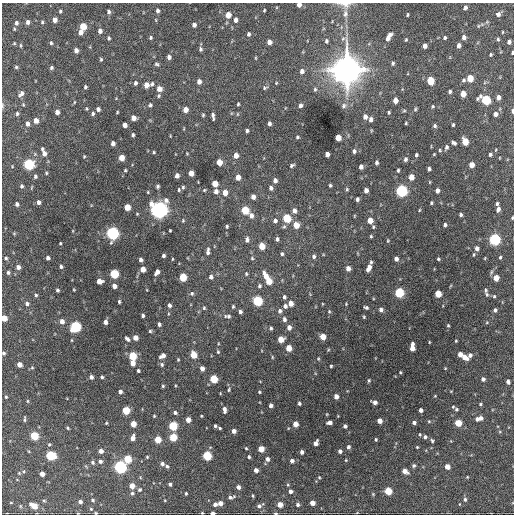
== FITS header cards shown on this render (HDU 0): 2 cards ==
NAXIS1  =                  512 / Axis length
NAXIS2  =                  512 / Axis length

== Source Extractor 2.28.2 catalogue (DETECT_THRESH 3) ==
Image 512 x 512 px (HDU 0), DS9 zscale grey, 1 PNG px = 1 image px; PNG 516 x 516 px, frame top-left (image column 1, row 512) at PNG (2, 3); no overlay
Background 1690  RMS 39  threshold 116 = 3 sigma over >= 5 px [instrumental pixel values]
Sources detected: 400; all 400 listed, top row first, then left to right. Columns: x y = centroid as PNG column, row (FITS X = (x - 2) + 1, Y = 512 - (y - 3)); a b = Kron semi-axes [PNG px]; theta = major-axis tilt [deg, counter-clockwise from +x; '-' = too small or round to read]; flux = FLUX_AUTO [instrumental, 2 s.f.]
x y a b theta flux
344 4 20 9 -8 2.0e+04
299 5 4 4 - 1.4e+04
465 8 4 3 - 6.9e+03
157 10 5 4 - 6.3e+03
264 10 3 2 - 2.5e+03
60 11 4 3 - 3.7e+03
109 12 5 4 - 6.2e+03
345 14 11 7 83 1.3e+04
498 14 6 5 - 1.0e+04
228 15 5 4 - 3.3e+04
407 15 4 2 - 2.7e+03
54 20 5 4 - 1.7e+04
156 20 5 3 - 1.9e+03
236 20 5 4 - 1.1e+04
28 22 5 4 - 8.9e+03
42 22 4 4 - 3.4e+03
16 23 5 4 - 6.8e+03
194 25 4 4 - 9.6e+03
83 26 5 4 - 5.8e+04
478 26 6 3 71 2.7e+03
14 29 4 3 - 2.7e+03
100 31 5 4 - 1.1e+04
80 32 5 4 - 1.4e+04
502 32 4 3 - 1.9e+03
248 34 5 4 - 5.4e+03
389 35 4 4 - 8.7e+03
464 37 5 4 - 1.1e+04
109 38 4 3 - 4.2e+03
151 38 4 4 - 3.7e+03
388 38 5 4 - 9.1e+03
444 38 3 3 - 4.0e+03
498 39 5 4 - 3.5e+03
406 40 4 3 - 2.5e+03
326 41 6 4 90 5.0e+03
269 42 4 4 - 1.4e+04
509 42 4 4 - 8.6e+03
14 43 4 4 - 2.6e+03
51 43 4 3 - 3.9e+03
21 45 6 3 -90 3.0e+03
459 45 4 4 - 1.1e+04
425 46 4 4 - 1.3e+04
201 49 6 5 - 5.3e+03
76 50 4 4 - 1.2e+04
512 53 4 3 - 3.9e+03
491 55 3 3 - 2.9e+03
169 57 4 4 - 9.1e+03
256 58 4 3 - 2.1e+03
101 59 5 3 - 3.1e+03
393 63 4 3 - 4.0e+03
157 64 6 4 -22 4.3e+03
16 67 4 4 - 3.6e+03
51 68 4 4 - 5.3e+03
347 70 12 11 - 3.1e+06
302 71 6 5 - 9.5e+03
470 78 5 4 - 4.9e+04
464 80 5 4 - 4.4e+03
430 81 6 5 - 6.5e+04
199 82 5 4 - 1.2e+04
135 83 5 4 - 6.5e+03
276 83 4 3 - 2.2e+03
152 84 6 5 - 4.8e+03
146 85 5 4 - 2.0e+04
85 87 4 3 - 4.2e+03
265 88 7 5 9 4.3e+03
159 89 5 5 - 2.0e+04
315 89 6 4 75 4.1e+03
450 92 4 3 - 4.4e+03
21 94 8 5 47 9.7e+03
463 94 5 4 - 2.9e+04
159 96 5 4 - 3.5e+03
498 97 4 4 - 1.2e+04
395 100 5 4 - 2.0e+04
486 100 6 5 - 1.8e+05
23 104 5 4 - 2.8e+03
238 104 3 3 - 2.9e+03
3 105 8 4 90 3.9e+03
150 105 5 4 - 4.7e+03
300 105 5 5 - 6.5e+03
344 106 8 7 - 7.6e+03
433 106 4 4 - 2.9e+03
98 109 4 4 - 8.1e+03
415 109 5 4 - 3.4e+03
185 110 5 4 - 2.3e+04
512 111 4 2 - 8.7e+03
57 112 4 4 - 1.3e+04
117 112 3 2 - 2.3e+03
389 112 3 2 - 3.0e+03
17 113 5 4 - 4.2e+03
93 114 5 4 - 4.5e+03
237 114 5 3 - 2.0e+03
495 114 5 5 - 1.1e+04
203 115 4 4 - 3.0e+03
213 116 7 3 -81 7.0e+03
365 117 5 5 - 1.0e+04
133 118 5 4 - 1.8e+04
371 119 5 4 - 9.2e+03
36 121 5 4 - 1.7e+04
406 123 3 2 - 2.4e+03
27 124 5 4 - 1.0e+04
269 124 4 3 - 6.7e+03
125 125 4 4 - 1.6e+04
453 125 4 3 - 3.6e+03
435 126 5 4 - 4.9e+03
247 131 4 3 - 4.2e+03
133 135 4 3 - 4.1e+03
297 137 4 3 - 3.8e+03
338 138 5 4 - 3.2e+04
465 141 5 4 - 5.5e+04
113 143 4 4 - 1.0e+04
454 143 5 3 - 6.1e+03
446 147 6 5 - 5.9e+03
42 149 4 3 - 3.2e+03
440 150 5 4 - 3.0e+03
354 151 5 4 - 6.2e+03
154 152 3 3 - 2.6e+03
44 153 6 4 -73 1.4e+04
327 154 4 4 - 1.2e+04
434 154 3 2 - 2.0e+03
490 154 3 3 - 4.4e+03
416 155 4 3 - 4.3e+03
236 156 5 4 - 1.9e+04
84 157 4 3 - 2.5e+03
121 158 5 4 - 2.9e+04
405 159 5 4 - 6.3e+03
219 162 5 4 - 3.6e+04
377 162 4 3 - 5.6e+03
28 164 5 5 - 2.9e+05
292 165 6 4 33 4.5e+03
471 165 5 4 - 2.5e+04
12 166 4 2 - 1.6e+03
361 167 4 4 - 1.0e+04
429 169 4 3 - 5.7e+03
125 170 3 3 - 2.9e+03
398 170 4 3 - 3.6e+03
46 173 4 3 - 2.7e+03
191 173 5 4 - 2.3e+04
35 176 5 4 - 4.4e+03
177 176 4 4 - 1.2e+04
238 177 5 4 - 2.0e+04
411 177 5 4 - 3.1e+04
275 180 5 4 - 9.9e+03
215 184 5 4 - 4.2e+04
330 185 3 3 - 3.4e+03
22 186 4 4 - 4.9e+03
158 186 4 3 - 4.3e+03
183 187 4 3 - 3.7e+03
271 188 5 4 - 7.3e+03
347 189 5 4 - 3.0e+03
179 190 5 3 - 2.9e+03
204 190 4 3 - 2.5e+03
366 190 4 4 - 1.2e+04
216 191 5 5 - 1.2e+04
401 191 6 5 - 4.3e+05
437 191 4 4 - 1.1e+04
225 192 5 5 - 2.4e+04
253 197 5 4 - 1.4e+04
357 199 4 3 - 6.0e+03
39 202 4 4 - 8.3e+03
431 203 3 3 - 3.0e+03
17 204 4 4 - 7.2e+03
497 204 4 3 - 4.8e+03
127 207 5 4 - 3.7e+04
498 209 5 4 - 9.4e+03
159 210 7 7 - 1.2e+06
245 210 5 5 - 7.9e+04
419 210 5 3 - 2.2e+03
294 211 6 5 - 1.2e+04
251 215 6 5 - 1.3e+04
461 215 3 3 - 4.6e+03
287 218 5 5 - 1.1e+05
512 218 4 2 - 2.4e+03
183 220 5 4 - 2.7e+03
370 220 5 4 - 3.2e+04
275 221 5 5 - 7.9e+03
296 225 5 5 - 3.5e+04
445 225 4 3 - 6.4e+03
227 226 6 4 79 3.5e+03
284 227 6 5 - 3.8e+03
373 227 5 4 - 3.1e+03
170 231 3 2 - 2.4e+03
14 233 6 4 0 2.5e+03
112 233 6 5 - 5.8e+05
371 236 4 3 - 2.7e+03
277 239 5 4 - 5.5e+03
494 239 5 5 - 4.0e+05
247 240 7 5 86 7.8e+03
388 241 4 3 - 2.3e+03
60 243 3 2 - 2.7e+03
262 246 5 4 - 4.4e+04
477 248 6 5 - 1.0e+04
208 251 10 5 83 8.1e+03
282 254 4 3 - 4.2e+03
163 256 4 3 - 5.5e+03
314 256 6 5 - 6.3e+03
500 257 4 3 - 3.8e+03
6 258 5 4 - 4.2e+03
48 258 4 4 - 7.8e+03
252 258 5 4 - 2.9e+03
485 258 4 3 - 1.8e+03
172 259 4 2 - 2.0e+03
396 259 4 4 - 1.1e+04
438 259 3 3 - 3.1e+03
141 260 4 4 - 7.3e+03
371 262 4 3 - 3.3e+03
18 267 4 4 - 1.1e+04
61 267 4 3 - 5.2e+03
348 268 5 4 - 1.4e+04
368 268 7 4 64 1.7e+04
143 269 5 4 - 2.5e+04
8 272 4 4 - 4.9e+03
157 272 6 4 58 1.3e+04
114 274 5 5 - 1.6e+05
246 274 5 4 - 3.1e+03
266 276 10 5 -61 2.6e+04
183 277 5 5 - 7.8e+04
211 277 5 5 - 9.1e+03
496 278 5 4 - 3.2e+04
99 281 5 4 - 2.4e+04
269 281 5 5 - 5.0e+04
114 286 4 4 - 1.5e+04
259 286 5 4 - 4.3e+03
57 290 4 3 - 5.1e+03
74 290 3 2 - 2.1e+03
485 290 5 4 - 3.7e+03
399 292 5 5 - 1.9e+05
192 294 6 5 - 4.6e+03
438 294 5 4 - 4.9e+04
487 294 7 5 -65 5.2e+03
36 295 4 4 - 3.6e+03
494 296 5 4 - 3.6e+03
284 297 5 4 - 5.1e+03
257 301 5 5 - 2.0e+05
119 302 3 3 - 4.1e+03
27 303 5 5 - 7.1e+03
291 303 5 4 - 2.0e+04
346 304 3 3 - 2.1e+03
169 305 5 4 - 7.5e+03
233 306 5 3 - 3.3e+03
285 306 5 5 - 7.4e+03
366 307 5 3 - 4.5e+03
204 308 5 4 - 3.3e+03
381 310 5 4 - 8.7e+03
495 310 5 4 - 6.9e+03
280 311 6 5 - 6.9e+03
329 311 5 4 - 2.9e+03
240 312 4 3 - 6.4e+03
143 315 4 3 - 5.4e+03
228 316 9 5 -4 6.5e+03
364 317 4 4 - 2.7e+03
4 318 5 4 - 3.3e+04
284 319 6 5 - 7.2e+03
62 321 5 4 - 1.4e+04
105 322 4 4 - 1.1e+04
487 322 5 3 - 2.5e+03
159 324 4 3 - 6.1e+03
448 325 4 4 - 2.9e+03
75 327 6 5 - 3.0e+05
289 327 5 4 - 1.3e+04
271 328 5 4 - 4.2e+03
150 331 4 4 - 3.3e+03
323 337 5 4 - 3.3e+04
135 338 4 4 - 2.0e+04
127 339 7 4 -44 6.6e+03
281 339 5 5 - 3.8e+04
456 341 3 2 - 2.4e+03
429 342 3 2 - 1.9e+03
412 347 8 4 87 2.6e+04
289 348 5 4 - 3.6e+04
218 352 4 4 - 2.9e+03
3 353 4 4 - 5.2e+03
460 354 4 4 - 1.6e+04
193 355 5 4 - 5.4e+04
470 355 7 5 61 8.6e+03
132 356 5 5 - 1.1e+05
163 356 6 4 32 1.4e+04
272 357 5 3 - 2.4e+03
464 357 6 4 -39 2.1e+04
318 359 5 3 - 2.4e+03
178 360 4 4 - 2.4e+03
132 363 5 4 - 1.9e+04
19 364 4 4 - 2.0e+04
162 364 6 5 - 5.0e+03
331 366 3 3 - 3.0e+03
32 368 5 3 - 2.7e+03
202 368 4 4 - 1.5e+04
445 368 3 3 - 1.9e+03
138 371 3 3 - 4.4e+03
400 372 3 2 - 2.4e+03
91 377 4 4 - 7.8e+03
102 377 4 3 - 4.5e+03
214 379 5 5 - 8.8e+04
483 379 4 4 - 8.6e+03
369 380 4 3 - 2.9e+03
508 381 5 3 - 6.5e+03
163 386 4 4 - 3.2e+03
229 390 5 3 - 2.7e+03
120 392 4 4 - 7.6e+03
259 392 3 2 - 2.6e+03
336 396 4 4 - 1.6e+04
435 396 3 3 - 1.9e+03
6 397 5 4 - 3.0e+03
28 401 5 3 - 2.6e+03
375 402 4 4 - 1.1e+04
299 403 3 3 - 4.7e+03
480 404 4 3 - 2.8e+03
271 405 4 4 - 9.6e+03
456 409 6 5 - 4.7e+03
126 410 5 5 - 7.4e+04
224 410 6 3 -84 8.8e+03
421 410 4 4 - 1.0e+04
175 413 5 4 - 5.2e+03
327 414 4 3 - 1.7e+03
154 416 3 3 - 2.6e+03
201 416 3 3 - 2.0e+03
481 418 4 4 - 9.8e+03
24 419 7 3 84 3.8e+03
477 419 4 3 - 6.9e+03
188 420 4 4 - 2.0e+04
380 421 4 4 - 1.9e+04
429 421 4 4 - 2.7e+03
329 422 5 4 - 1.2e+04
414 422 4 3 - 7.4e+03
106 423 3 3 - 2.5e+03
458 423 5 4 - 5.3e+04
133 424 4 4 - 3.1e+04
295 424 4 4 - 2.5e+04
173 426 5 5 - 1.4e+05
215 426 3 3 - 4.2e+03
345 426 4 3 - 6.2e+03
68 428 4 3 - 3.2e+03
220 428 4 2 - 2.9e+03
234 431 4 4 - 1.3e+04
34 436 5 5 - 1.2e+05
173 437 5 5 - 8.6e+04
425 437 5 5 - 6.3e+03
132 438 5 4 - 1.6e+04
158 439 5 4 - 5.2e+04
376 439 3 2 - 3.2e+03
432 441 4 3 - 3.7e+03
316 443 5 4 - 1.3e+04
49 444 4 3 - 3.2e+03
348 447 4 4 - 6.0e+03
417 447 3 3 - 2.2e+03
246 448 3 3 - 2.4e+03
261 449 4 4 - 3.9e+04
101 451 4 4 - 1.4e+04
340 451 4 3 - 8.1e+03
302 452 4 3 - 7.8e+03
207 455 5 5 - 1.4e+05
51 456 6 5 - 1.5e+05
147 457 4 3 - 2.6e+03
249 457 4 3 - 3.8e+03
127 459 5 5 - 8.3e+04
267 459 5 4 - 9.5e+03
100 461 5 5 - 7.3e+03
292 461 4 4 - 1.0e+04
93 462 5 4 - 5.1e+03
162 464 5 4 - 7.9e+03
167 466 5 3 - 4.6e+03
414 466 4 4 - 4.7e+03
447 466 4 4 - 2.3e+04
120 467 5 5 - 5.5e+05
256 470 4 4 - 1.1e+04
24 471 5 5 - 4.3e+03
405 471 5 4 - 1.9e+04
19 473 4 4 - 2.2e+03
42 474 4 4 - 1.6e+04
140 477 5 3 - 2.1e+03
319 477 4 4 - 2.6e+03
467 477 4 3 - 2.0e+03
170 484 3 3 - 5.0e+03
288 485 5 3 - 2.6e+03
132 486 4 4 - 2.2e+04
238 487 4 4 - 9.4e+03
139 490 5 4 - 4.2e+03
290 491 4 4 - 8.3e+03
388 491 5 4 - 7.6e+04
132 493 5 5 - 4.1e+03
186 493 3 3 - 2.9e+03
253 495 5 2 - 2.6e+03
230 497 6 5 - 5.9e+03
465 499 5 5 - 5.1e+03
44 500 5 3 - 2.6e+03
92 500 3 3 - 3.4e+03
80 502 4 3 - 7.2e+03
11 503 4 3 - 2.0e+03
220 503 4 4 - 1.6e+04
312 503 4 4 - 2.0e+04
215 504 4 4 - 9.4e+03
280 505 4 4 - 2.6e+04
298 505 4 4 - 6.0e+03
20 506 6 3 -71 2.7e+03
34 506 5 4 - 4.5e+04
259 506 7 5 27 7.7e+03
91 509 4 3 - 2.1e+03
78 513 3 2 - 1.8e+03
96 513 3 2 - 2.6e+03
202 513 3 2 - 2.5e+03
213 513 4 3 - 9.1e+03
276 513 5 3 - 3.6e+03
At the frame edge (FLAGS 8, measured only in part): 13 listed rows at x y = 344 4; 299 5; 512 53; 3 105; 512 111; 512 218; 4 318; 3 353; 78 513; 96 513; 202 513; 213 513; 276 513